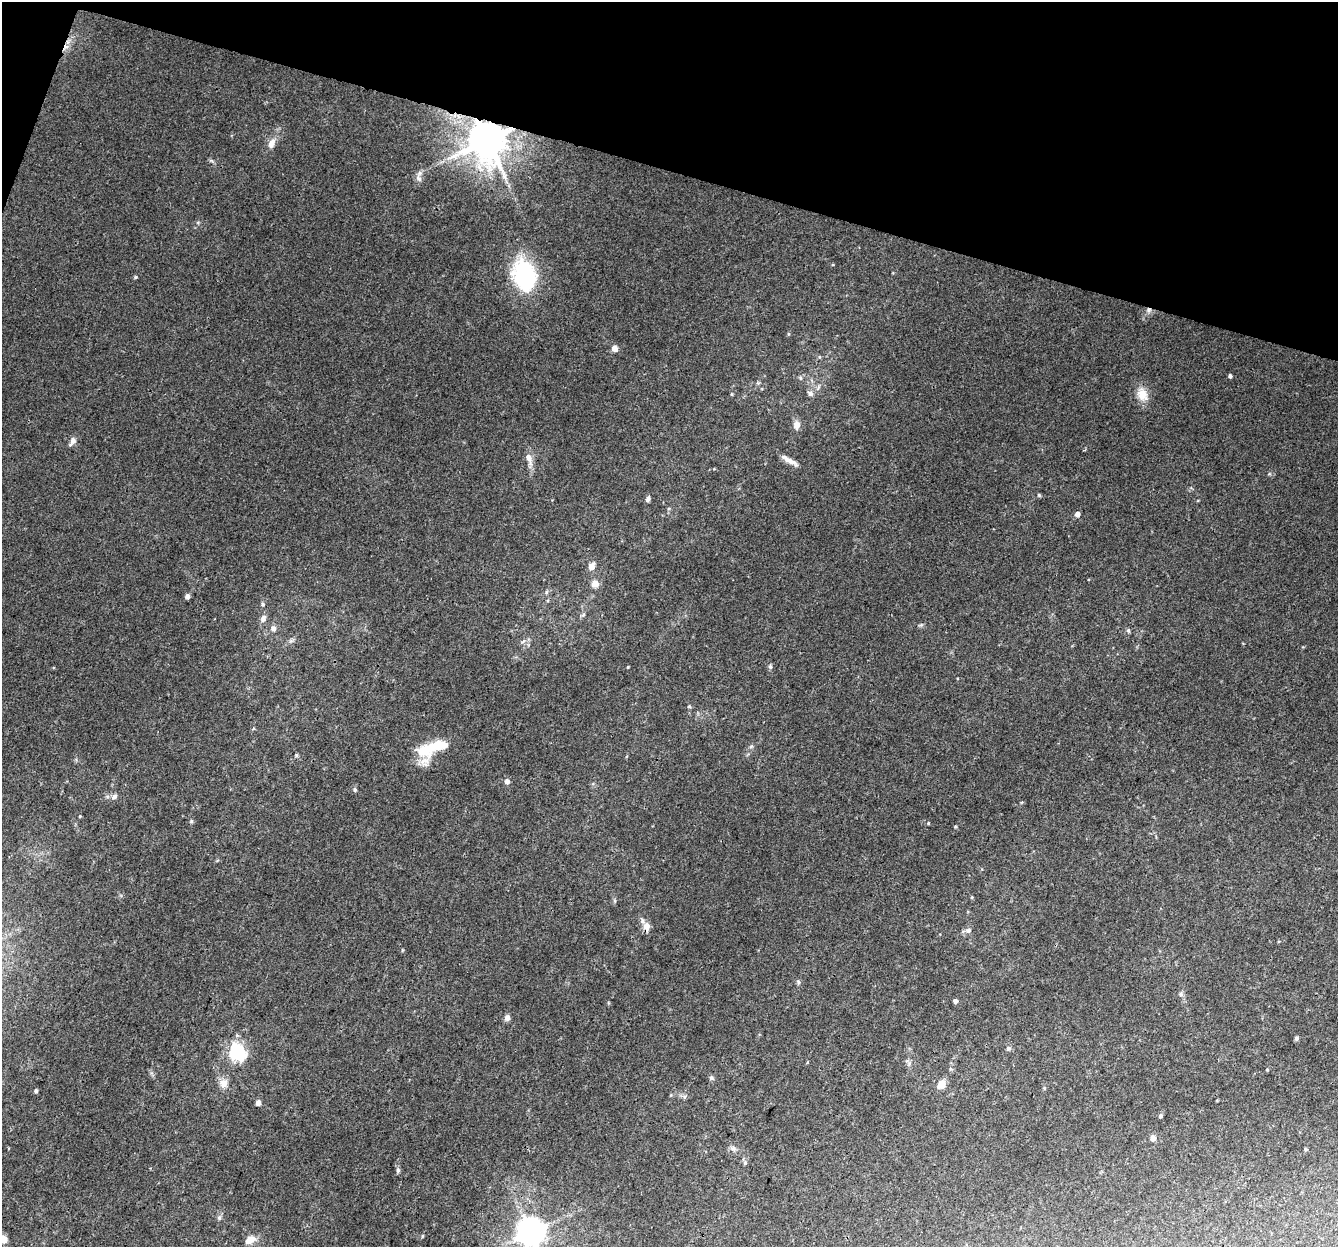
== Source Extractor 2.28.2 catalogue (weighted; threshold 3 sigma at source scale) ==
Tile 2 of 4 x 4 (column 2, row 1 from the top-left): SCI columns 1358-2693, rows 4009-5253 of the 5396 x 5588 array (HDU 1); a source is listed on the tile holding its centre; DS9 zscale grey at full resolution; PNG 1340 x 1249 px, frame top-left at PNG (2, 2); no overlay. Shown black and unused: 14% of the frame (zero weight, under 3 of 4 exposures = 5% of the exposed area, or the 3 px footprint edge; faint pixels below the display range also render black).
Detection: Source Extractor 2.28.2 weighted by HDU 2 'WHT'; one run over the whole footprint, this tile lists its part. Background 0.0283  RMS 0.0038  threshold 0.017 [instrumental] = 3 sigma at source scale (4.5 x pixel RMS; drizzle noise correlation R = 1.50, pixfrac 1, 0.0396/0.0396 arcsec/px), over >= 5 px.
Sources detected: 75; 1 inside a brighter object's white glare — not listed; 1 inside a brighter listed object's ellipse — not listed separately; the other 73 listed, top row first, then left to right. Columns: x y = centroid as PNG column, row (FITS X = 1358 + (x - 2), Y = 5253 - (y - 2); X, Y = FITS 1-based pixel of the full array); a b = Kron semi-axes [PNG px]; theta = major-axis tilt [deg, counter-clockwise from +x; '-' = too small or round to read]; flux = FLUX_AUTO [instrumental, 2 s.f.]
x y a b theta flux
66 47 10 5 45 1.9
487 140 11 10 - 1300
271 143 14 8 70 3
419 178 11 7 -65 1.7
525 276 36 25 -72 33
136 277 6 4 89 0.4
1149 310 8 6 -13 1.2
788 334 6 4 89 0.39
614 349 6 6 - 2.2
819 357 5 4 - 0.46
1230 376 4 4 - 0.86
800 378 6 4 -89 0.59
810 393 7 6 - 1.3
732 394 5 3 - 0.37
1142 394 18 13 -71 5.1
796 425 10 8 80 2.5
72 441 12 6 59 1.9
528 457 14 8 -62 2.7
789 460 25 6 -29 2.8
1039 495 5 4 - 0.44
648 499 6 5 - 1
1077 514 5 5 - 1.9
592 566 8 7 - 2.5
595 584 7 7 - 3.4
546 592 6 4 89 0.55
187 596 6 5 - 1.2
263 604 6 5 - 0.74
583 615 6 4 19 0.52
263 618 9 7 74 1.8
273 628 7 7 - 1.5
1128 630 6 4 -54 0.58
291 641 7 4 1 0.75
523 641 9 3 44 0.67
628 667 3 2 - 0.31
770 667 6 5 - 0.71
689 706 5 4 - 0.47
751 746 6 4 20 0.55
423 751 25 18 -65 9.8
296 755 5 4 - 0.53
507 781 5 5 - 1.8
355 790 6 5 - 0.67
114 797 7 6 - 1.5
80 816 4 3 - 0.31
191 821 5 4 - 0.53
928 823 4 4 - 0.34
955 826 4 4 - 0.41
972 897 5 3 - 0.32
647 926 10 7 -87 2.6
968 931 9 7 0 1.4
798 982 6 5 - 0.67
1181 994 6 6 - 0.83
955 1001 4 4 - 1.2
507 1018 7 6 - 1.7
1296 1038 5 4 - 0.65
1008 1048 6 6 - 0.81
237 1052 7 6 - 100
1267 1070 5 3 - 0.31
711 1078 7 6 - 0.74
224 1083 13 11 82 3.1
941 1084 9 7 53 4.1
1044 1088 5 4 - 0.41
36 1091 5 5 - 0.66
258 1103 5 4 - 2.4
1160 1116 4 4 - 0.72
1153 1138 5 5 - 3
733 1148 8 6 -33 1.2
745 1163 7 5 70 0.73
398 1170 7 5 -88 0.94
219 1218 7 5 89 0.88
531 1232 9 8 - 540
422 1236 5 3 - 0.36
3 1239 5 5 - 7
250 1240 15 9 34 2.7
Overlapping masked pixels (flux is a lower limit): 4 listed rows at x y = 66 47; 487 140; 1149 310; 647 926
Isophote crosses this tile's border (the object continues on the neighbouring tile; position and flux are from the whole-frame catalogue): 2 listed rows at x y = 531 1232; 3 1239